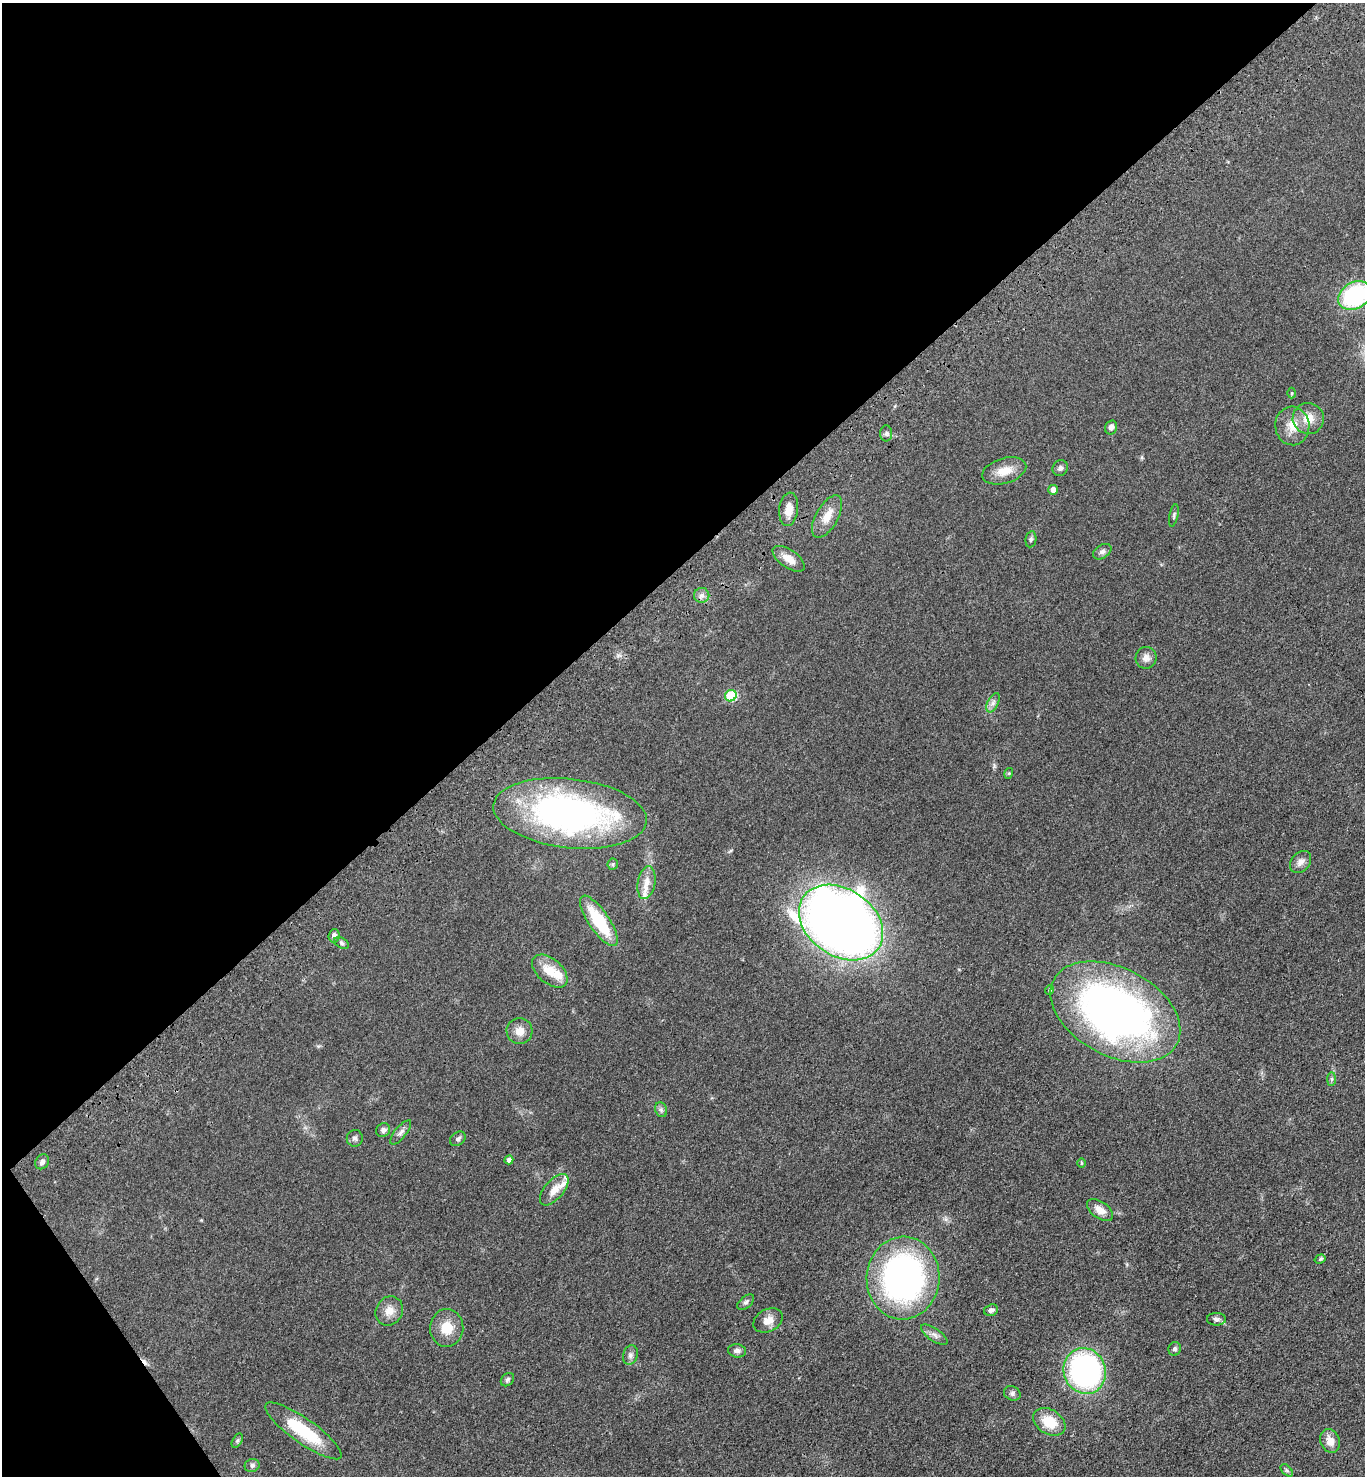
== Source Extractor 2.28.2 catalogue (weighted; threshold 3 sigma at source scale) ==
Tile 5 of 4 x 4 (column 1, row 2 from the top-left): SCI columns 372-1734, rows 3045-4518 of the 6056 x 6087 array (HDU 1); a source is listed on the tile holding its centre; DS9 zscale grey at full resolution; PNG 1367 x 1478 px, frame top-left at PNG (2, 3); each listed source drawn as its Kron ellipse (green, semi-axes under 4 px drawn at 4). Shown black and unused: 40% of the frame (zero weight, under 3 of 4 exposures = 6% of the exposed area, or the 3 px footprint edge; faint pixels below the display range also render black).
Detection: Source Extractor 2.28.2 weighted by HDU 2 'WHT'; one run over the whole footprint, this tile lists its part. Background 0.072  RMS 0.0064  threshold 0.0287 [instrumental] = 3 sigma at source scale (4.5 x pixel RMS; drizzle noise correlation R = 1.50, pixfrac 1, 0.05/0.05 arcsec/px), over >= 5 px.
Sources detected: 68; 1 cosmic-ray / hot-pixel residue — neither listed nor drawn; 3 inside a brighter listed object's ellipse — not listed separately; the other 64 listed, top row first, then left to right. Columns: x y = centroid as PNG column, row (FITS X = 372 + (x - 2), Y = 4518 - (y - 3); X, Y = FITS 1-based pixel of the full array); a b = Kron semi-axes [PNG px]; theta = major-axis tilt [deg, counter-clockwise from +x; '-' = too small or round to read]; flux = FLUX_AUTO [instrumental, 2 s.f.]
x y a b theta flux
1355 296 17 13 31 69
1292 393 5 3 - 0.56
1308 419 16 15 - 10
1292 426 19 17 -85 11
1111 427 7 6 - 2.9
886 433 8 6 89 1.5
1060 468 8 7 - 1.9
1004 471 23 12 16 9.7
1053 490 5 5 - 3.4
789 509 17 9 83 6.7
1174 515 11 4 78 1.3
827 517 23 11 60 9
1031 539 8 5 80 1.3
1102 552 10 6 32 2.2
789 559 18 9 -35 6.7
702 595 7 7 - 2.3
1146 658 11 10 - 3.8
731 696 6 5 - 37
993 703 10 5 63 2.5
1009 773 5 3 - 0.66
570 813 77 34 -6 210
1301 862 12 9 49 3.7
613 864 6 5 - 1
646 883 16 8 79 6.4
599 921 30 10 -56 32
841 923 45 33 -34 780
334 936 7 5 83 2.8
341 943 8 5 -28 1.3
550 971 21 12 -41 13
1050 990 4 4 - 1.2
1115 1012 69 44 -28 330
519 1031 13 13 - 6.4
1331 1079 7 4 89 1.1
661 1110 7 5 -69 1.6
383 1130 7 6 - 2.5
401 1132 15 5 51 2.5
355 1138 8 8 - 1.8
458 1139 8 6 38 1.7
509 1160 4 4 - 2.7
42 1162 8 6 55 2.7
1081 1163 5 3 - 0.55
554 1190 19 9 49 7.6
1100 1210 15 8 -35 5.6
1320 1259 6 4 19 0.98
903 1278 41 36 86 190
746 1302 10 5 40 1.7
991 1310 7 5 19 2
389 1311 15 13 59 6.7
1216 1319 9 6 -2 2
768 1320 15 11 28 5.8
447 1328 19 16 87 12
934 1335 15 6 -35 3
1175 1349 7 6 - 1.6
737 1351 9 6 -7 2.1
630 1355 10 7 72 2.5
1085 1371 23 21 -68 170
507 1380 7 5 46 1.5
1012 1393 8 7 - 1.7
1049 1422 17 12 -32 15
303 1431 46 12 -35 34
237 1441 8 4 59 0.98
1330 1441 12 9 -69 6.3
252 1465 7 6 - 1.9
1287 1470 7 4 -46 1.1
Overlapping masked pixels (flux is a lower limit): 1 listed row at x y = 841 923
Isophote crosses this tile's border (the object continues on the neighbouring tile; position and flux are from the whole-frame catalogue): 1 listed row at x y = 1355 296